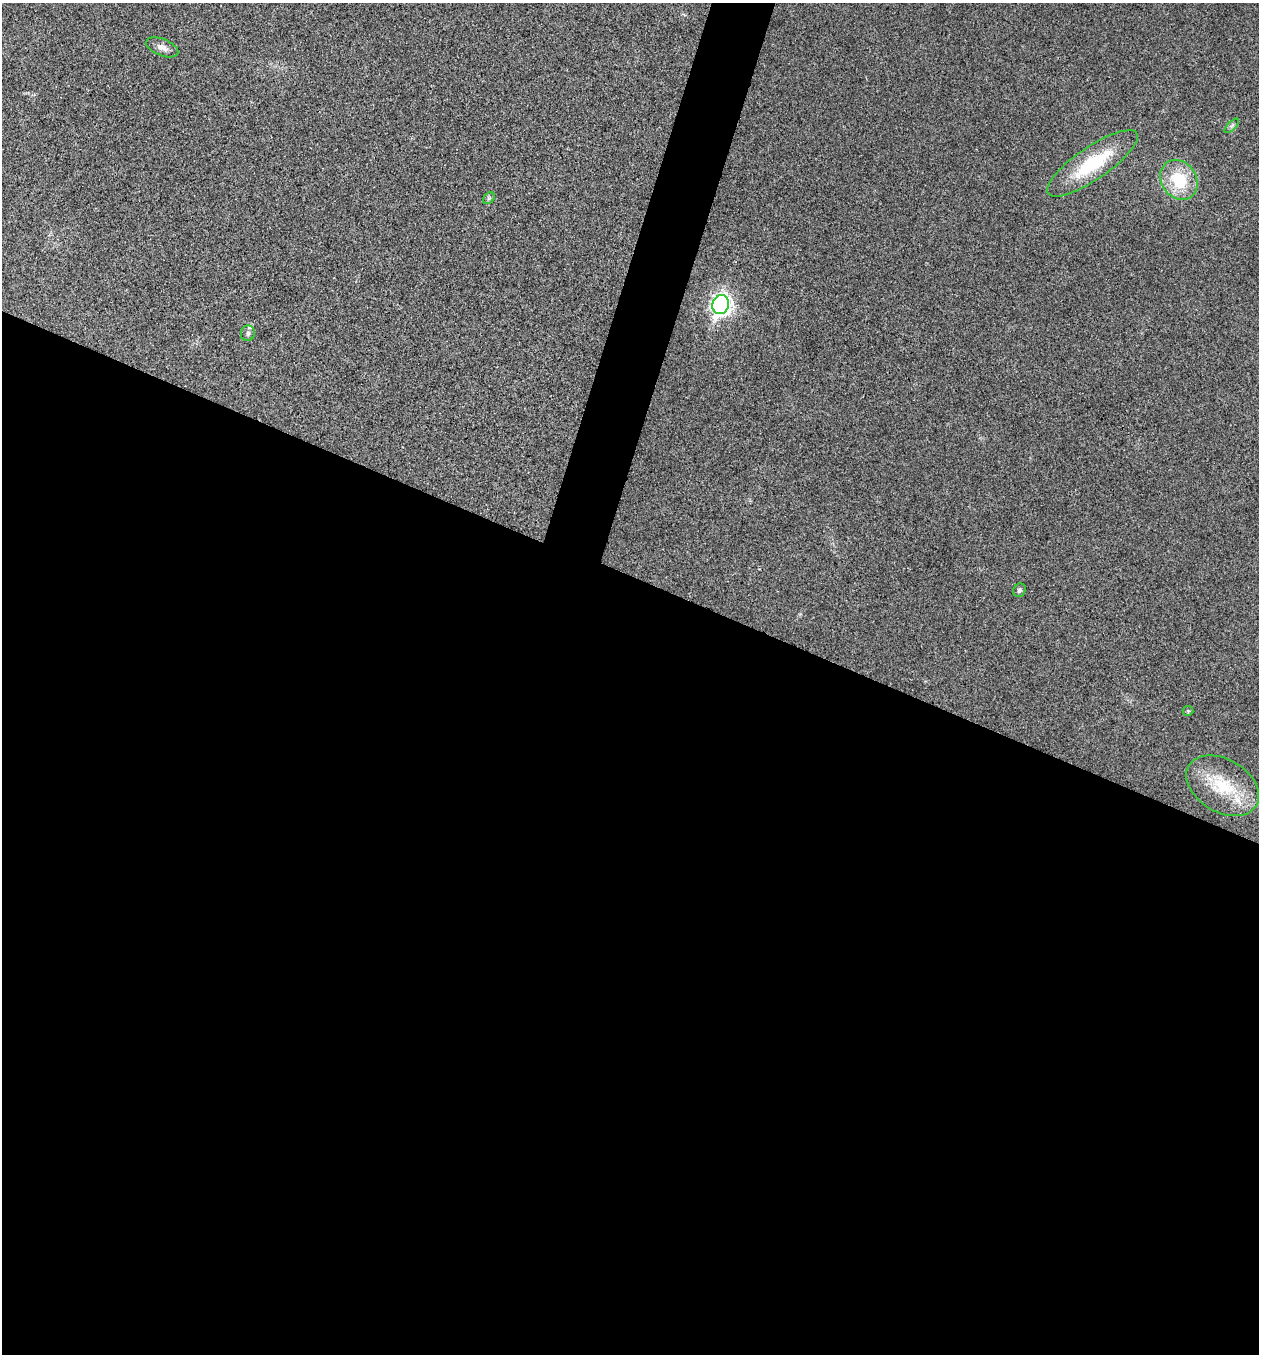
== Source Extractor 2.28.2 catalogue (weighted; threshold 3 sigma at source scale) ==
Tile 14 of 4 x 4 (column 2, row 4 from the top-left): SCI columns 1524-2780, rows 3-1354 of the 5430 x 5417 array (HDU 1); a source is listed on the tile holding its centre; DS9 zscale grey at full resolution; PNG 1261 x 1356 px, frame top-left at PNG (2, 3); each listed source drawn as its Kron ellipse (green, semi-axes under 4 px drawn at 4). Shown black and unused: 60% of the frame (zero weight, under 3 of 4 exposures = <1% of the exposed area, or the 3 px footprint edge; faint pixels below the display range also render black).
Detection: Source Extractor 2.28.2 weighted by HDU 2 'WHT'; one run over the whole footprint, this tile lists its part. Background 0.0205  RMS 0.0057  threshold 0.0256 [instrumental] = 3 sigma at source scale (4.5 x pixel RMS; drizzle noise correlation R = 1.50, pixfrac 1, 0.05/0.05 arcsec/px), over >= 5 px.
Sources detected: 10; all 10 listed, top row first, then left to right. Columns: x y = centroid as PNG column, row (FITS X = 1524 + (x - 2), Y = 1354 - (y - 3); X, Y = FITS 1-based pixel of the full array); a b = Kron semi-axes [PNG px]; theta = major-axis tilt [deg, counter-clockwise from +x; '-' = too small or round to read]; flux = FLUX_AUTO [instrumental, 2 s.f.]
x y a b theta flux
162 47 17 8 -22 3.6
1232 126 9 3 45 1.1
1092 163 54 16 34 35
1179 180 21 17 -55 25
489 198 6 5 - 1
721 305 10 8 73 250
248 333 8 7 - 1.9
1019 590 7 6 - 1.4
1188 711 5 5 - 0.69
1223 786 39 26 -31 28